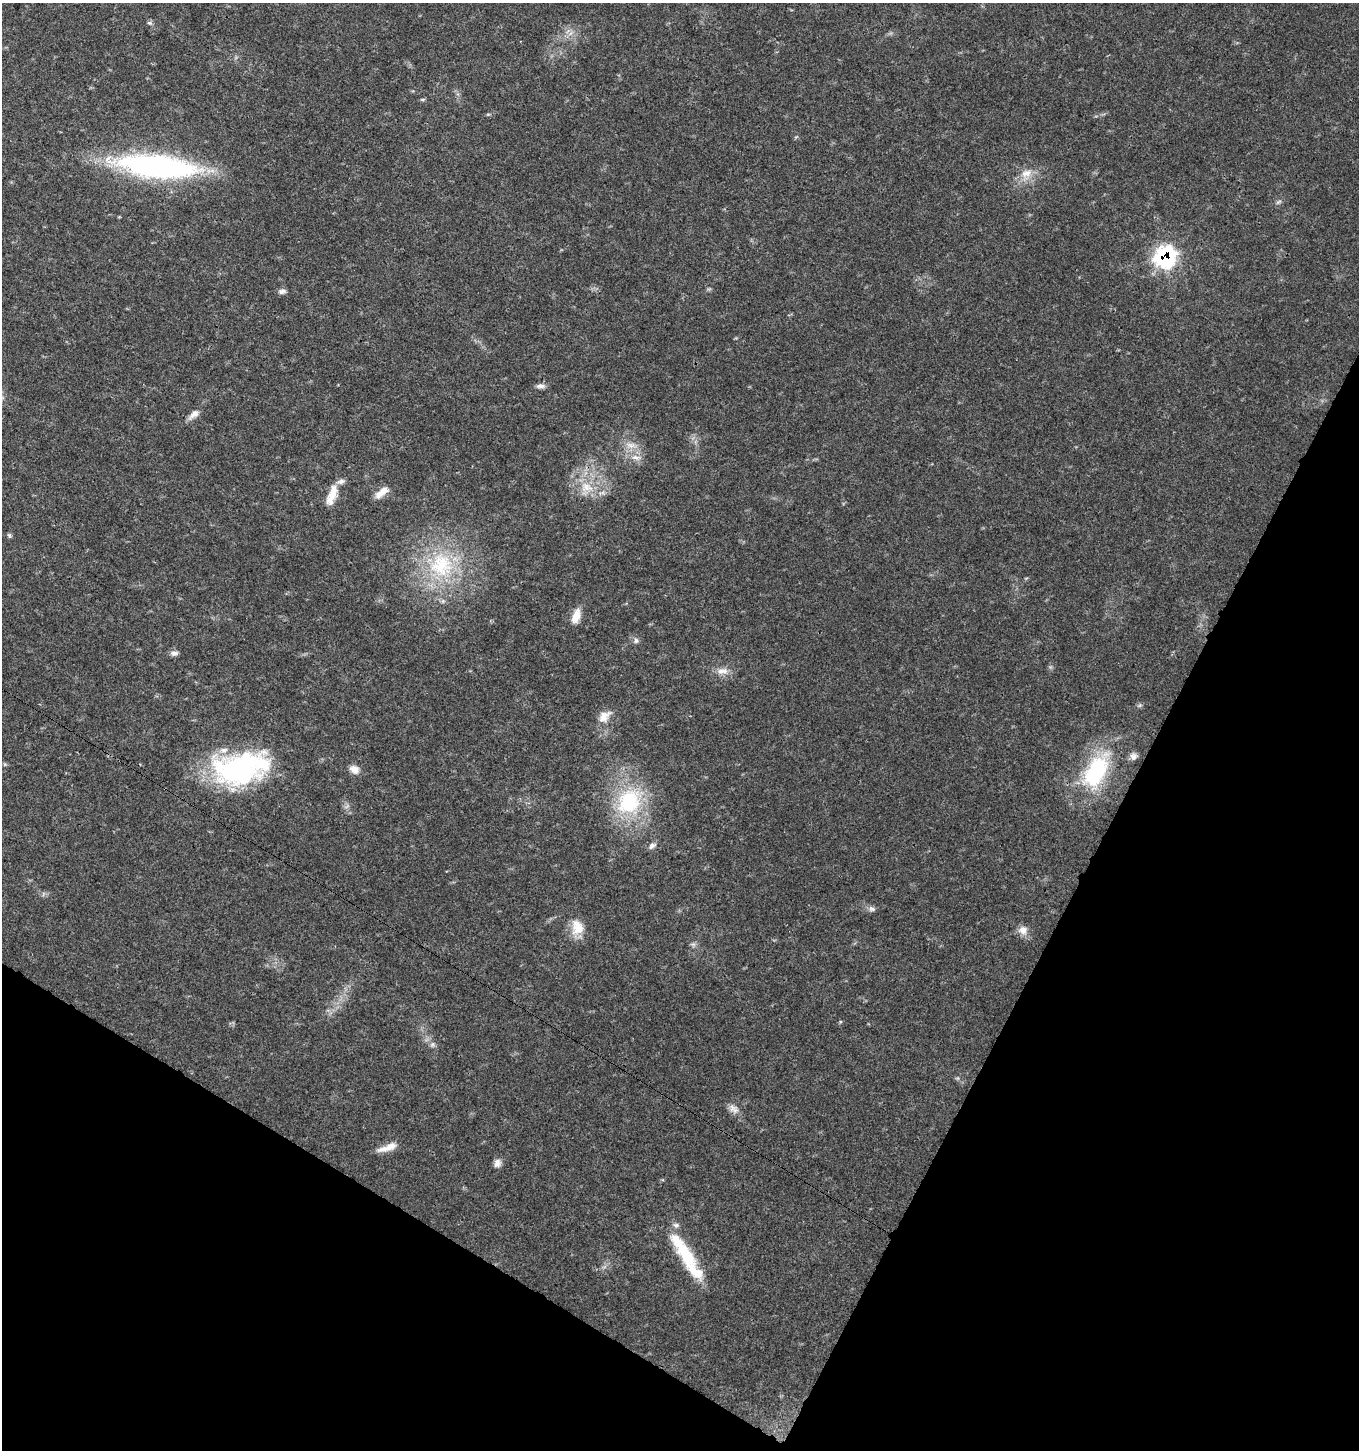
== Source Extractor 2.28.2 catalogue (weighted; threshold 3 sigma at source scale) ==
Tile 15 of 4 x 4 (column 3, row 4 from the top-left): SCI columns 2983-4339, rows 5-1452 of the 5899 x 5808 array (HDU 1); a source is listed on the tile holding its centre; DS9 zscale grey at full resolution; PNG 1361 x 1452 px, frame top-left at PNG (2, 3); no overlay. Shown black and unused: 26% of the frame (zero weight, under 3 of 4 exposures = <1% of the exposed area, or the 3 px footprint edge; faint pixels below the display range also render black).
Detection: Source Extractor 2.28.2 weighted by HDU 2 'WHT'; one run over the whole footprint, this tile lists its part. Background 0.0293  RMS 0.0033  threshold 0.015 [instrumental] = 3 sigma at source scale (4.5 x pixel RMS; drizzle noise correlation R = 1.50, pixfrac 1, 0.0396/0.0396 arcsec/px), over >= 5 px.
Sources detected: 39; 3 inside a brighter listed object's ellipse — not listed separately; the other 36 listed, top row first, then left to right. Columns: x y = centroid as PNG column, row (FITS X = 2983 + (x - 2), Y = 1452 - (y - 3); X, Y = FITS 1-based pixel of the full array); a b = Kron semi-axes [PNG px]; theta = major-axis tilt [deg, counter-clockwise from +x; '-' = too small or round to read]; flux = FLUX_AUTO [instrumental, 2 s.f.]
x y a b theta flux
149 23 7 4 -19 0.64
422 100 6 4 0 0.46
158 166 88 24 -6 77
1026 173 17 11 24 4
1278 202 9 4 35 0.71
1165 256 11 11 - 77
282 291 10 6 10 1.2
540 386 12 6 1 1.4
194 414 15 8 40 2.2
631 445 14 7 -4 2.5
636 457 15 6 -11 2.2
586 487 21 14 -15 7.3
382 492 20 8 38 3.4
332 495 26 9 71 5.6
9 535 7 4 -53 0.5
441 565 40 37 89 33
576 616 20 9 72 3.6
636 640 8 6 -89 0.85
174 653 11 6 2 1.2
722 671 16 9 9 2.9
604 716 19 11 48 3.7
1133 756 10 9 - 1.6
241 768 66 35 11 61
354 769 13 9 -28 2.5
1096 771 50 25 61 32
629 801 41 33 56 28
652 846 10 7 39 1.3
872 909 9 7 -20 1.1
577 927 21 16 -81 5.9
1023 930 12 12 - 2.6
693 944 7 4 -18 0.72
432 1044 7 6 - 0.83
732 1107 12 10 -30 2.1
388 1147 25 7 19 3.7
497 1163 11 9 75 1.7
686 1255 47 18 -62 16
Overlapping masked pixels (flux is a lower limit): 1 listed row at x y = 1165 256